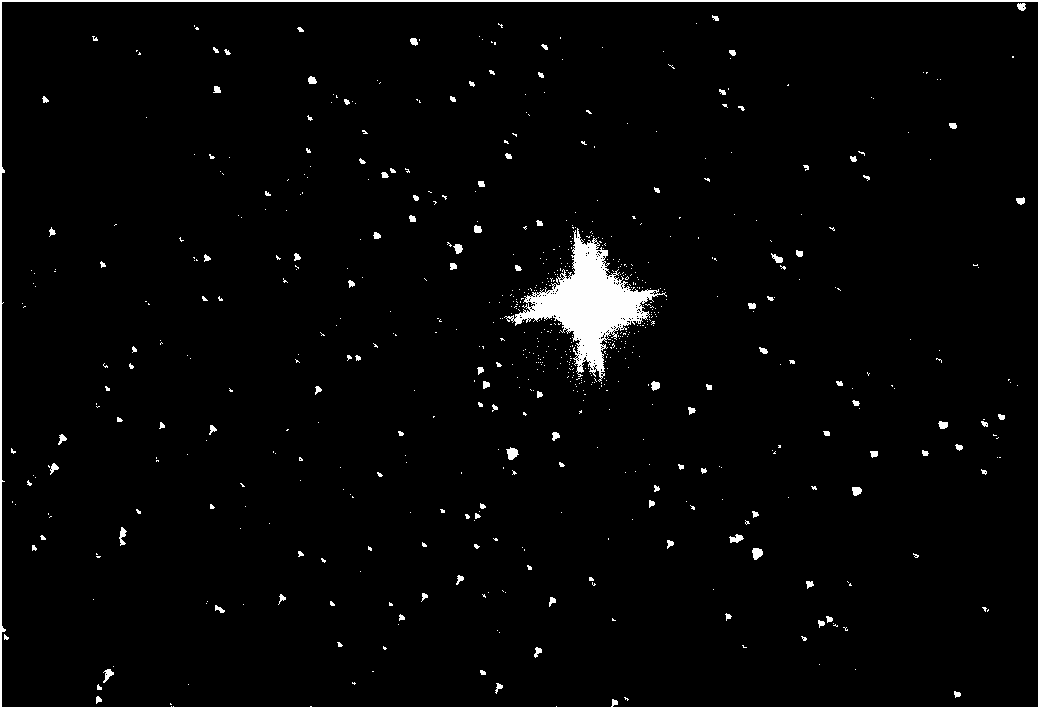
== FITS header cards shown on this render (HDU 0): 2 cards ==
NAXIS1  =                 2072
NAXIS2  =                 1410

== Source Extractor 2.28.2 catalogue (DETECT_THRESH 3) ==
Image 2072 x 1410 px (HDU 0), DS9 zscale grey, zoomed out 1/2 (1 PNG px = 2 x 2 image px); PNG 1040 x 709 px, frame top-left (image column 1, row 1410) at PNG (2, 2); no overlay
Background 80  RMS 28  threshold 83.2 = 3 sigma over >= 5 px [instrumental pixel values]
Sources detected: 5; all 5 listed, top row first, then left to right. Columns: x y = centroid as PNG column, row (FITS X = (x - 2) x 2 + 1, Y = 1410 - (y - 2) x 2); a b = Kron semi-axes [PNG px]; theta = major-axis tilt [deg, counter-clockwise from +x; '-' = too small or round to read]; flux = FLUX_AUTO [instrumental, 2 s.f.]
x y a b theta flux
588 304 32 31 - 450000
655 385 7 6 - 16000
512 452 10 9 - 35000
857 490 8 4 -39 12000
756 552 11 8 -28 36000